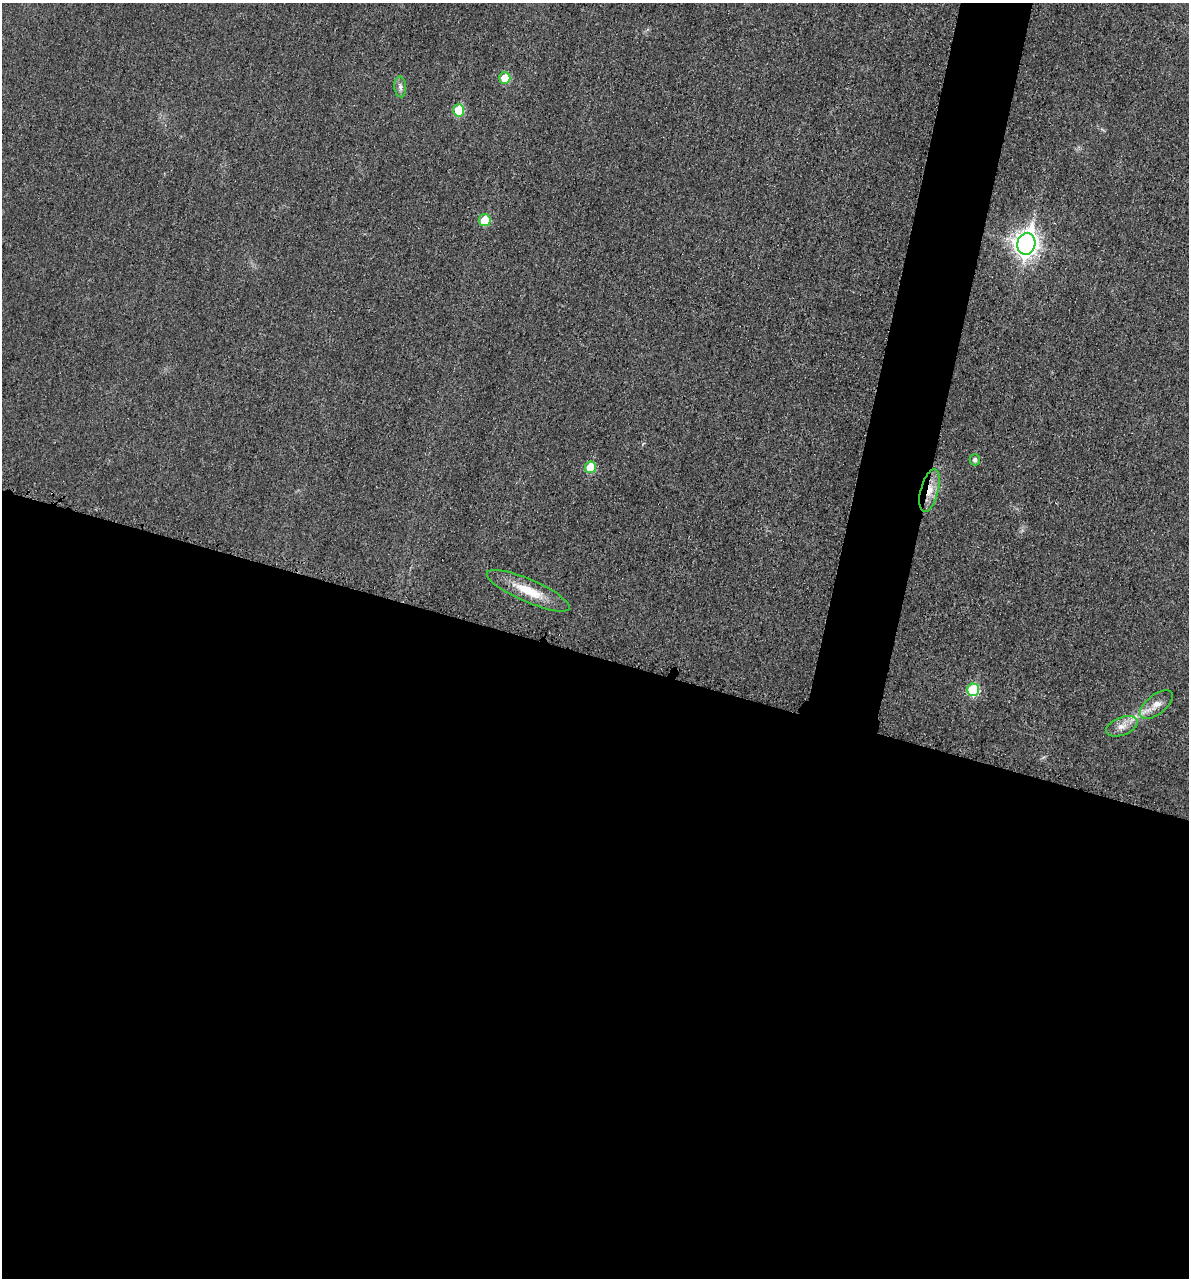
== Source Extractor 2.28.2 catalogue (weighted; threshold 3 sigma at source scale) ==
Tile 14 of 4 x 4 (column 2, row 4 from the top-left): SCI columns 1330-2516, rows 18-1293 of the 5154 x 5142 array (HDU 1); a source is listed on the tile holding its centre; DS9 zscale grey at full resolution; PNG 1191 x 1280 px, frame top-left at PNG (2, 3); each listed source drawn as its Kron ellipse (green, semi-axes under 4 px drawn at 4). Shown black and unused: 52% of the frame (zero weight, under 3 of 4 exposures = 2% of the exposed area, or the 3 px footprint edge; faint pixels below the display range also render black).
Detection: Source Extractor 2.28.2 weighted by HDU 2 'WHT'; one run over the whole footprint, this tile lists its part. Background 0.0179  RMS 0.0055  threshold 0.0248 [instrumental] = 3 sigma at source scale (4.5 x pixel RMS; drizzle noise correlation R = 1.50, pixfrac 1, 0.05/0.05 arcsec/px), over >= 5 px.
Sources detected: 12; all 12 listed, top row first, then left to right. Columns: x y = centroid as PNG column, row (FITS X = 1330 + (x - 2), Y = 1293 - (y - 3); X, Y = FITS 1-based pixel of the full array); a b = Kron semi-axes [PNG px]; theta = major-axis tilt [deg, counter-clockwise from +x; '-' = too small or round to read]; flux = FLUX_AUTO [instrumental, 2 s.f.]
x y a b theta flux
505 78 6 6 - 13
400 87 10 6 -85 2
459 110 6 5 - 22
485 220 6 6 - 13
1026 244 11 9 78 440
975 460 5 5 - 1.9
590 467 6 5 - 17
930 490 22 9 75 8.7
528 591 45 11 -23 16
973 690 6 6 - 31
1156 705 19 9 38 5.9
1122 726 16 9 20 5.3
Overlapping masked pixels (flux is a lower limit): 1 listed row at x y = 930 490